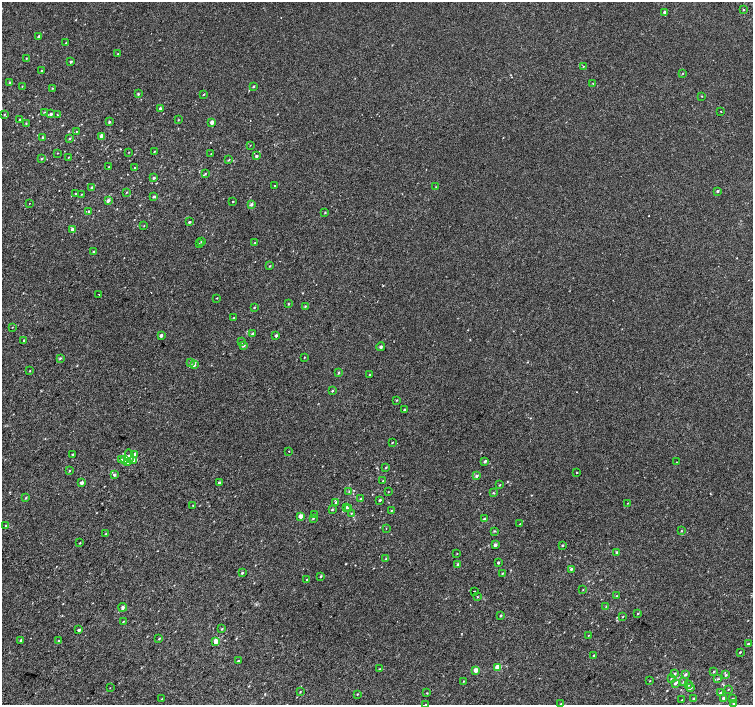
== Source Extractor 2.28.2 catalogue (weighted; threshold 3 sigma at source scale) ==
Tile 7 of 4 x 4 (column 3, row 2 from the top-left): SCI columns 3042-4543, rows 3080-4485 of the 6074 x 6092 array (HDU 1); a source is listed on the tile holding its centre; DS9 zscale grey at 2 x 2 block average (1 PNG px = mean of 2 x 2 image px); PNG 755 x 707 px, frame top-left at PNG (2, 2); each listed source drawn as its Kron ellipse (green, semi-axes under 4 px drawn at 4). Shown black and unused: <1% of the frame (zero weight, under 2 of 3 exposures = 2% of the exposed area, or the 3 px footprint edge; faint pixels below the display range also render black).
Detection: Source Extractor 2.28.2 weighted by HDU 2 'WHT'; one run over the whole footprint, this tile lists its part. Background 9.91e-05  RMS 0.0034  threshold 0.0155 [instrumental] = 3 sigma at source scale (4.5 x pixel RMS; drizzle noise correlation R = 1.50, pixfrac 1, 0.0396/0.0396 arcsec/px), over >= 5 px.
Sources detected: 204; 2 cosmic-ray / hot-pixel residue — neither listed nor drawn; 1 coinciding with a brighter row at this scale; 2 inside a brighter listed object's ellipse — not listed separately; the other 199 listed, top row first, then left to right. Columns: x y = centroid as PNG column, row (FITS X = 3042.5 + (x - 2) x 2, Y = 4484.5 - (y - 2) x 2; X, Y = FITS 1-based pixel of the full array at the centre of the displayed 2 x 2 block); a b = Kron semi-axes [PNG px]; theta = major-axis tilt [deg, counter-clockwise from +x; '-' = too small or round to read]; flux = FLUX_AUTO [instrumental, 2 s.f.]
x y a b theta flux
743 10 2 2 - 1.2
665 12 2 2 - 2.4
39 36 2 2 - 2.1
66 43 2 2 - 0.43
118 54 2 2 - 0.44
26 58 2 2 - 0.38
71 62 2 2 - 1.4
583 67 2 2 - 1
42 70 3 2 - 0.53
683 73 2 2 - 0.4
10 83 3 3 - 1.1
593 83 2 2 - 0.34
22 86 2 2 - 0.32
253 86 3 2 - 0.67
53 88 3 2 - 0.43
138 94 3 2 - 0.61
203 94 4 2 - 0.39
702 96 2 2 - 0.36
160 109 3 2 - 2
721 111 2 2 - 0.73
44 112 3 2 - 0.4
4 114 3 2 - 0.44
51 114 3 2 - 1.7
57 115 2 2 - 0.51
19 119 3 2 - 0.42
178 120 2 2 - 0.33
109 122 3 3 - 0.79
212 122 2 2 - 5.4
26 123 2 2 - 0.41
77 131 2 2 - 0.3
101 136 3 2 - 0.96
43 138 3 2 - 0.99
69 138 3 2 - 0.59
250 145 2 2 - 0.23
154 151 3 2 - 0.42
129 152 3 2 - 0.29
57 153 2 2 - 0.36
211 154 2 2 - 0.25
257 156 2 2 - 1.7
68 157 3 2 - 0.36
41 158 3 2 - 0.84
229 160 4 2 - 0.38
109 167 2 2 - 0.63
135 167 2 2 - 0.43
205 173 3 2 - 0.63
154 178 3 2 - 0.99
274 186 2 2 - 0.48
92 187 3 3 - 0.83
436 187 2 2 - 0.32
718 191 2 2 - 1.1
127 192 2 2 - 0.41
76 194 2 2 - 0.63
81 194 3 2 - 0.3
154 197 4 3 - 1.1
108 201 3 2 - 2.8
233 202 2 2 - 0.43
29 203 2 2 - 0.29
251 205 4 4 - 1
89 211 3 3 - 1.2
325 212 3 2 - 0.51
189 222 3 2 - 0.87
144 226 3 2 - 0.31
72 229 2 2 - 3.1
201 241 3 2 - 0.51
199 243 2 2 - 0.33
255 243 2 2 - 0.38
93 252 3 2 - 0.6
270 266 2 2 - 0.48
99 294 2 2 - 0.6
217 298 2 2 - 0.38
289 304 3 2 - 0.5
305 306 2 2 - 0.48
254 307 2 2 - 0.57
234 317 2 2 - 0.42
12 327 2 2 - 0.28
253 333 3 2 - 0.95
161 335 2 2 - 2.9
276 336 2 2 - 1.6
24 340 2 2 - 0.69
242 342 2 2 - 0.63
243 345 3 2 - 1.6
381 347 4 4 - 1.2
304 357 3 2 - 0.31
60 358 3 3 - 0.8
191 362 3 3 - 0.74
194 365 3 3 - 2.1
30 371 2 2 - 0.38
338 373 3 2 - 0.74
370 374 2 2 - 0.32
332 391 3 2 - 0.65
397 400 3 2 - 0.5
404 410 2 2 - 1.5
392 442 2 2 - 0.49
289 451 2 2 - 0.45
73 454 3 2 - 0.94
135 454 3 3 - 1.7
129 456 7 3 -79 1.6
125 459 3 3 - 3.1
121 460 3 2 - 1
133 460 3 3 - 2.5
485 461 3 2 - 1.5
128 462 3 3 - 1.7
677 462 2 2 - 0.59
386 467 3 2 - 0.56
69 471 2 2 - 0.45
577 472 2 2 - 2.8
114 475 2 2 - 1.6
477 476 3 3 - 1.4
382 481 2 2 - 0.45
219 482 3 2 - 1.2
82 483 2 2 - 3.2
500 485 2 2 - 0.46
349 491 3 2 - 0.54
388 492 2 2 - 0.27
493 493 3 2 - 0.61
26 498 3 2 - 0.64
361 499 3 2 - 0.38
380 500 2 2 - 1.1
336 502 3 2 - 0.9
628 503 3 2 - 0.38
193 505 2 2 - 0.33
346 507 3 3 - 0.97
349 508 3 2 - 0.81
332 509 3 2 - 0.76
391 510 2 2 - 0.38
351 513 3 2 - 0.55
315 515 3 2 - 1.1
301 516 2 2 - 8.2
313 518 2 2 - 0.71
484 519 3 2 - 0.73
520 524 2 2 - 0.57
6 526 3 2 - 0.86
386 528 2 2 - 0.25
494 531 3 3 - 0.61
681 531 2 2 - 0.48
106 534 3 2 - 0.82
80 543 2 2 - 0.4
495 545 2 2 - 3
562 545 3 2 - 0.63
617 553 3 2 - 0.65
457 554 2 2 - 0.3
386 559 3 2 - 0.68
498 563 2 2 - 1
458 564 2 2 - 2.4
571 569 3 3 - 0.98
242 573 3 2 - 0.96
502 573 3 2 - 0.43
321 576 3 2 - 0.77
307 580 2 2 - 0.88
583 589 2 2 - 0.32
474 591 2 2 - 0.99
617 596 3 2 - 0.42
477 597 2 2 - 0.39
606 606 3 2 - 0.38
123 607 4 3 - 1.5
638 613 3 2 - 0.6
500 615 2 2 - 0.93
623 617 2 2 - 0.36
123 621 3 2 - 0.38
222 629 3 2 - 0.64
79 630 4 2 - 1.6
588 635 2 2 - 0.36
159 638 3 2 - 0.55
21 640 4 3 - 1
59 641 3 2 - 0.56
216 641 3 2 - 14
748 644 2 2 - 0.67
740 652 2 2 - 0.63
594 655 2 2 - 0.67
238 661 3 2 - 0.63
498 667 3 2 - 16
379 669 3 2 - 0.56
476 670 3 2 - 8.2
714 671 3 2 - 0.62
674 674 3 3 - 1.2
685 674 3 2 - 1.3
726 675 3 2 - 0.83
671 679 3 3 - 0.6
718 679 4 2 - 0.8
464 681 2 2 - 0.41
650 681 2 2 - 0.3
683 682 3 2 - 0.48
675 683 3 2 - 1.1
688 684 3 2 - 0.68
110 688 2 2 - 0.24
691 688 3 2 - 0.79
728 689 2 2 - 0.41
300 692 3 2 - 0.51
427 693 2 2 - 0.73
720 693 2 2 - 0.65
357 694 2 2 - 0.57
724 698 3 2 - 1.9
162 699 3 2 - 0.5
694 699 3 2 - 1.5
732 699 3 2 - 0.8
682 700 2 2 - 0.29
734 703 2 2 - 1.5
426 704 2 2 - 0.43
561 704 3 2 - 0.39
Isophote crosses this tile's border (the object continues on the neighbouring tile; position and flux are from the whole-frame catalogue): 1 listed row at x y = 426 704
Diffuse or blended objects may show on this block-average render without a row.